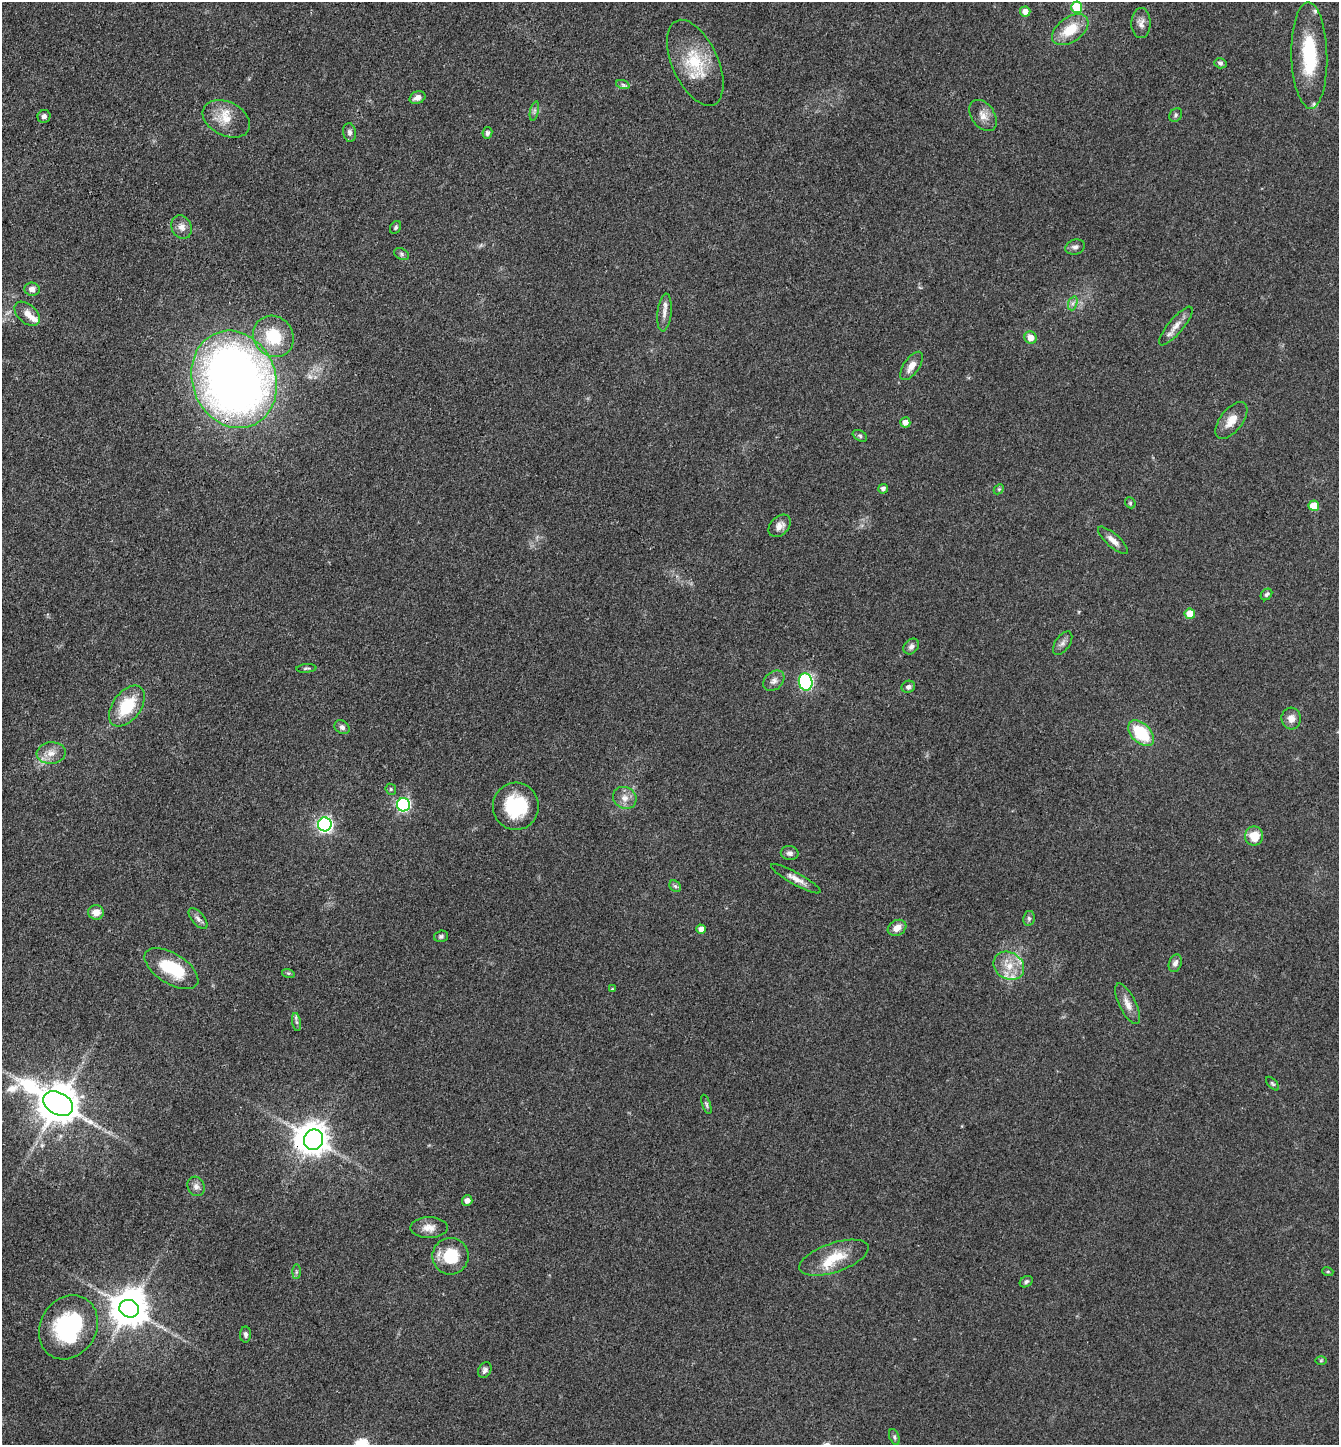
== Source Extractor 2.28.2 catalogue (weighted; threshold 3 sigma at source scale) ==
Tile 11 of 4 x 4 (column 3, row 3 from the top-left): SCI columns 2962-4298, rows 1446-2888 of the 5784 x 5775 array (HDU 1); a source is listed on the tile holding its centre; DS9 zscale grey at full resolution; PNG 1341 x 1447 px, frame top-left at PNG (2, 2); each listed source drawn as its Kron ellipse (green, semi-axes under 4 px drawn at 4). Shown black and unused: <1% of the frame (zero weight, under 3 of 4 exposures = <1% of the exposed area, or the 3 px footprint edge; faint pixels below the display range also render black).
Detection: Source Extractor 2.28.2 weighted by HDU 2 'WHT'; one run over the whole footprint, this tile lists its part. Background 0.0999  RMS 0.006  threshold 0.027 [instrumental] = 3 sigma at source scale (4.5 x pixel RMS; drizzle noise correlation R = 1.50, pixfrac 1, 0.05/0.05 arcsec/px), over >= 5 px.
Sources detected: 101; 3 inside a brighter object's white glare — neither listed nor drawn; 7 inside a brighter listed object's ellipse — not listed separately; the other 91 listed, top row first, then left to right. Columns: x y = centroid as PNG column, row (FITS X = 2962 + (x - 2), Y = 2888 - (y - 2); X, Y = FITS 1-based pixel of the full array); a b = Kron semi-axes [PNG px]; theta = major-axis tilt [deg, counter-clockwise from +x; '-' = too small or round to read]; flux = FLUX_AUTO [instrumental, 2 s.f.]
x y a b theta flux
1077 7 5 5 - 27
1025 11 5 5 - 4.5
1141 23 15 9 89 4
1070 30 20 12 35 16
1309 55 53 18 -89 39
695 63 46 23 -65 29
1220 63 6 5 - 1.5
623 85 7 4 -20 1.2
417 98 8 6 25 3.9
534 111 10 4 77 1.5
983 115 17 11 -54 5.6
1176 115 7 6 - 1.3
44 116 6 6 - 2.4
226 119 25 17 -27 12
349 132 9 6 -81 2.1
487 133 6 5 - 1.8
181 227 12 9 -65 4.1
396 227 7 5 58 1.2
1075 247 10 7 18 2.4
402 254 8 5 -28 1.3
32 289 7 6 - 3.4
1073 303 7 4 71 1.6
664 312 19 7 84 3.9
27 314 15 9 -42 5.4
1176 326 24 7 50 5.8
273 336 21 19 -48 25
1030 338 6 6 - 6
911 366 16 7 55 5.7
234 379 50 41 -69 530
1231 420 22 11 52 8
905 422 5 5 - 3.8
860 436 8 5 -31 1.2
883 489 5 4 - 2.3
999 489 6 4 44 0.8
1130 503 6 5 - 0.92
1314 506 5 5 - 12
780 526 13 9 47 4
1113 540 19 6 -42 4.3
1266 594 6 5 - 1.3
1190 614 5 5 - 11
1063 643 13 7 55 2.6
911 647 9 7 47 2.2
306 668 10 3 5 0.89
774 681 12 8 43 3.2
806 682 9 6 -76 120
908 687 7 6 - 2.1
127 706 23 14 53 26
1291 718 11 9 -85 4.5
342 727 8 6 -38 2.2
1141 733 15 9 -44 30
51 753 14 11 5 6.1
391 789 6 5 - 0.92
625 798 12 10 -28 4.9
403 805 6 6 - 110
516 806 23 23 - 35
325 824 7 7 - 170
1254 836 9 9 - 11
790 853 9 7 -3 2.1
796 879 28 6 -29 5.2
675 886 6 5 - 1.3
96 912 8 7 - 5.9
1029 918 7 5 78 1.5
198 919 12 6 -49 2.4
897 928 10 7 30 5.4
701 929 5 4 - 4.6
441 936 7 5 16 1.2
1175 963 9 6 71 2.7
1009 966 16 13 -32 10
171 969 30 15 -32 28
288 973 6 4 -17 0.85
612 989 4 4 - 0.73
1128 1004 22 8 -64 5.7
297 1022 9 4 -81 1.6
1272 1084 8 4 -48 1
58 1104 16 11 -29 2100
706 1104 10 4 -72 1.2
314 1140 10 9 - 820
196 1186 10 8 -64 2.8
467 1201 5 5 - 3.8
429 1228 18 10 0 5.9
451 1256 18 18 - 22
834 1258 36 14 19 17
296 1272 7 4 89 1
1328 1272 5 3 - 0.73
1026 1282 7 5 34 1.5
129 1309 10 8 -22 1400
68 1327 33 28 59 64
245 1335 8 5 -88 1.7
1321 1360 6 4 1 0.79
485 1370 8 6 64 1.8
894 1437 8 5 -70 1.2
Overlapping masked pixels (flux is a lower limit): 2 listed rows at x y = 234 379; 314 1140